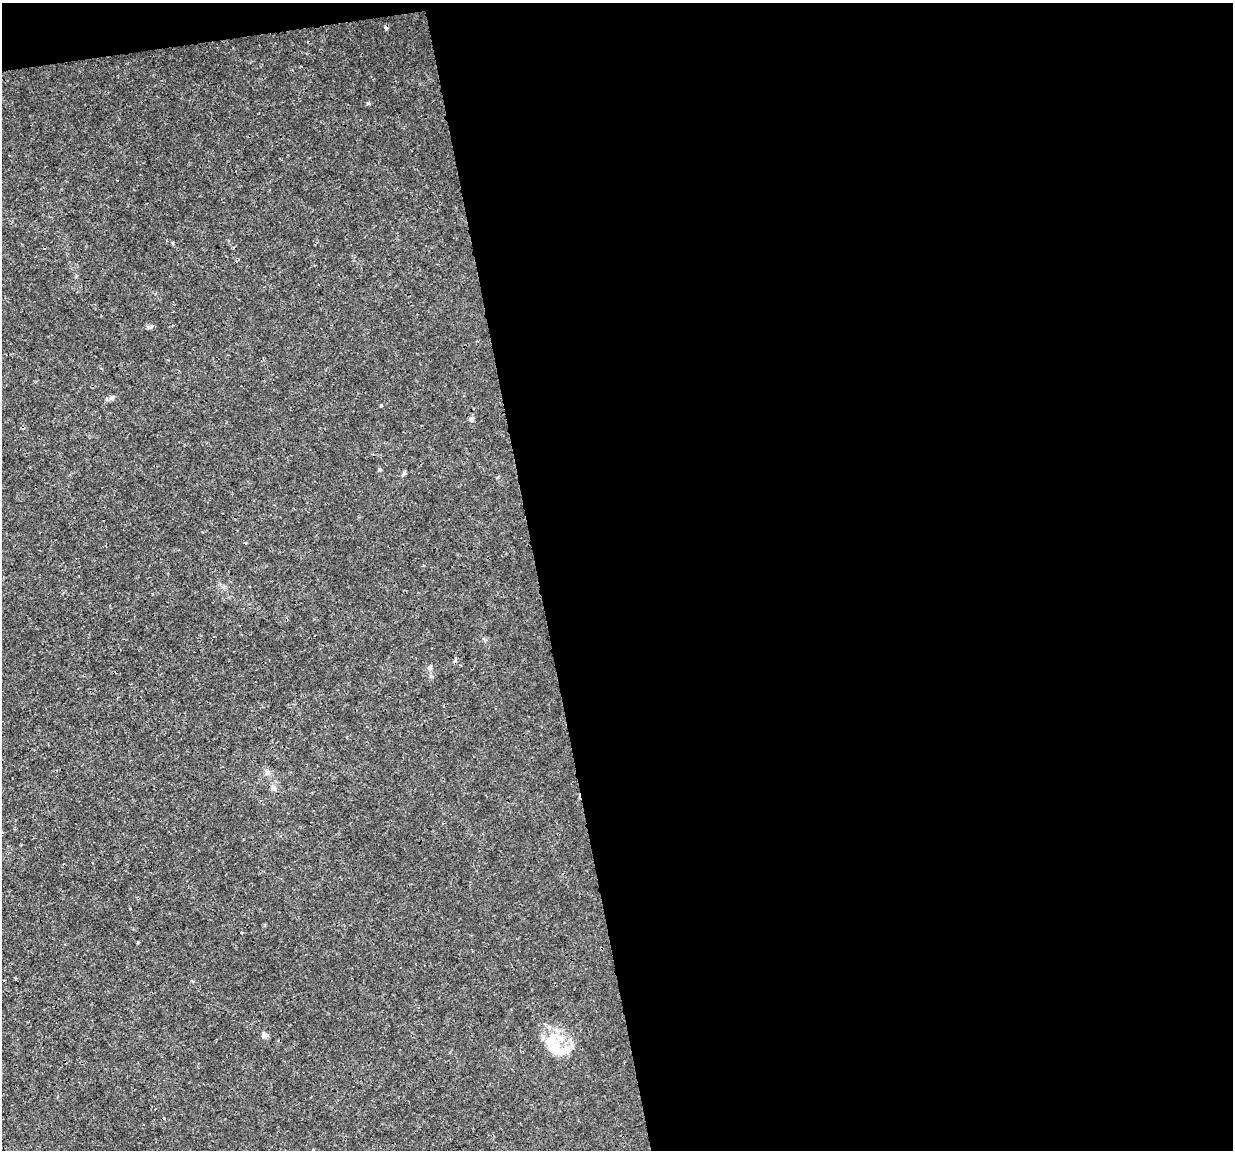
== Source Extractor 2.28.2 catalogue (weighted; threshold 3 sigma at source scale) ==
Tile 4 of 4 x 4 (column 4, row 1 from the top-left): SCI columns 3693-4923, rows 3525-4672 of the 4923 x 4703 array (HDU 1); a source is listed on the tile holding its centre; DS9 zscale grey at full resolution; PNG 1235 x 1152 px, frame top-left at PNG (2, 3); no overlay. Shown black and unused: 58% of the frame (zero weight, under 3 of 4 exposures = <1% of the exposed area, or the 3 px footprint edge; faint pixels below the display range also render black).
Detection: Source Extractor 2.28.2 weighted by HDU 2 'WHT'; one run over the whole footprint, this tile lists its part. Background 0.00291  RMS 8.1e-04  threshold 0.00363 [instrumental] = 3 sigma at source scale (4.5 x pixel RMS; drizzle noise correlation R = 1.50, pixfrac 1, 0.0396/0.0396 arcsec/px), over >= 5 px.
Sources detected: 11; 2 cosmic-ray / hot-pixel residue — not listed; the other 9 listed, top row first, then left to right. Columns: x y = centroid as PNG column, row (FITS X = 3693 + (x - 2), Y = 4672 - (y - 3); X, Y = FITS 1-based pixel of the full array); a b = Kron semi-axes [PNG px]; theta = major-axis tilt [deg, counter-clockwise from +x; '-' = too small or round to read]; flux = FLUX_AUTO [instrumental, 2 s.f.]
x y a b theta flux
150 326 8 5 29 0.18
471 419 6 6 - 0.21
404 473 7 4 70 0.12
430 668 7 6 - 0.22
268 773 6 5 - 0.19
273 788 8 7 - 0.27
138 942 3 3 - 0.089
264 1035 8 6 30 0.25
555 1047 43 19 -42 2.7